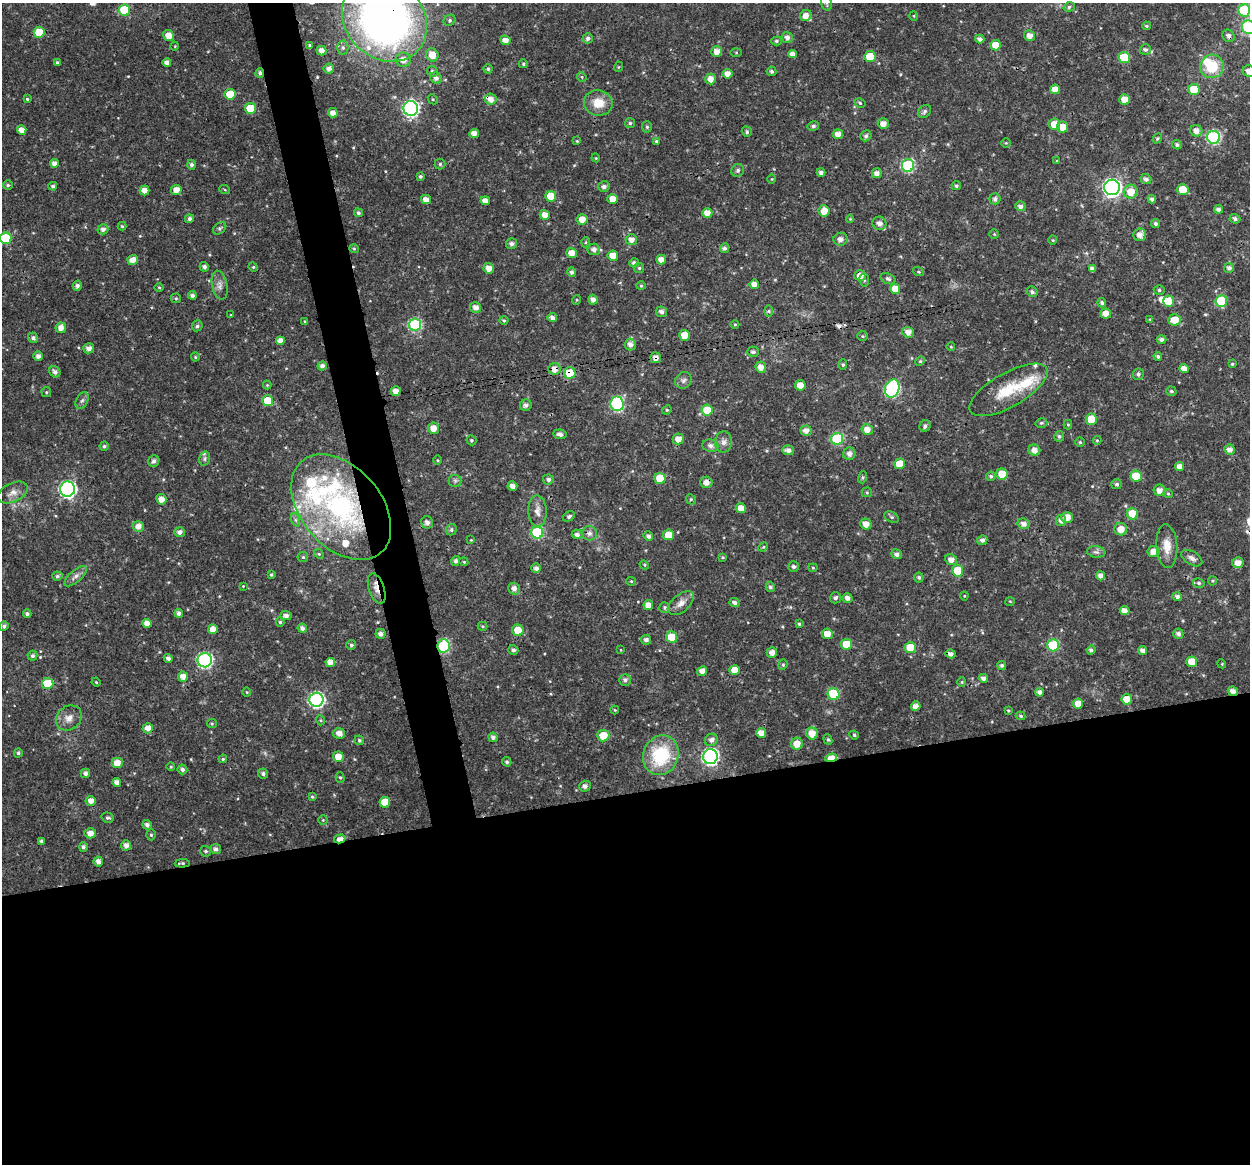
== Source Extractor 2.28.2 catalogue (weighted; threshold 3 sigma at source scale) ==
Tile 15 of 4 x 4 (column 3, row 4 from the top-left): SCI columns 2495-3742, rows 39-1200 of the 4991 x 4774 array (HDU 1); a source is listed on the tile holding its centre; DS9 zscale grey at full resolution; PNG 1252 x 1166 px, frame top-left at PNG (2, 3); each listed source drawn as its Kron ellipse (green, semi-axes under 4 px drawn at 4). Shown black and unused: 35% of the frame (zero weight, under 3 of 4 exposures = <1% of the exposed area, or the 3 px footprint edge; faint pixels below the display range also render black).
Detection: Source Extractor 2.28.2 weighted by HDU 2 'WHT'; one run over the whole footprint, this tile lists its part. Background 0.0238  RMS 0.0018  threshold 0.00808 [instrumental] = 3 sigma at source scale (4.5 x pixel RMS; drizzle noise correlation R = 1.50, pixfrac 1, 0.0396/0.0396 arcsec/px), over >= 5 px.
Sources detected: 432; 2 inside a brighter object's white glare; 3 cosmic-ray / hot-pixel residue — neither listed nor drawn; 7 inside a brighter listed object's ellipse — not listed separately; the other 420 listed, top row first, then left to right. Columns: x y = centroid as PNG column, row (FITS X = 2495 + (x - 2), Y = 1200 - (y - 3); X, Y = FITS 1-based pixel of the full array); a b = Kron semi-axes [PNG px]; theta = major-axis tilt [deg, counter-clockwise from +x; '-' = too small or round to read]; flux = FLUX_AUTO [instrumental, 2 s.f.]
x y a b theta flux
826 3 8 5 -73 0.38
1069 7 6 4 18 0.35
124 10 6 5 - 6.9
1244 10 6 6 - 11
806 15 6 5 - 1.3
914 16 5 3 - 0.16
384 19 46 38 -44 110
450 20 6 5 - 0.37
1146 26 4 3 - 0.24
1249 27 7 6 - 23
39 32 5 5 - 3.7
169 35 5 5 - 1.7
1030 36 5 5 - 1.2
1228 36 6 5 - 0.71
787 37 5 5 - 0.8
588 38 5 5 - 0.55
980 39 4 4 - 0.69
505 40 5 5 - 1.2
776 41 5 4 - 0.31
310 45 4 3 - 0.29
996 45 5 5 - 2.8
175 46 4 3 - 0.14
343 48 7 5 -88 0.44
1145 50 5 5 - 0.39
321 51 5 4 - 1
717 52 5 5 - 1.4
736 52 6 4 0 0.2
792 54 4 4 - 0.81
432 55 7 6 - 1.8
870 57 5 5 - 5.3
1124 57 6 5 - 6
403 60 7 7 - 1.5
57 63 4 4 - 0.28
167 63 4 4 - 0.89
523 64 5 4 - 0.27
1212 66 12 11 - 6.2
618 67 5 3 - 0.15
329 68 5 5 - 0.85
488 69 4 4 - 0.29
432 71 5 5 - 0.37
772 71 5 4 - 0.36
1249 71 6 5 - 1.2
260 73 5 4 - 0.44
727 74 5 4 - 1.2
582 77 5 4 - 0.22
436 78 6 5 - 0.65
711 79 5 5 - 1.3
1055 89 5 4 - 1.4
1194 89 6 5 - 4
230 94 5 5 - 4
27 99 4 4 - 0.27
433 99 5 4 - 0.24
491 99 6 5 - 1.2
1125 99 5 5 - 2.1
598 103 14 12 -11 3.2
860 103 6 4 -30 0.3
250 108 5 5 - 5.2
411 108 7 7 - 44
925 111 7 5 47 0.43
333 113 5 4 - 1.1
630 123 5 5 - 0.33
883 124 5 5 - 1.3
1054 124 6 5 - 2.1
813 126 6 4 12 0.39
647 127 6 5 - 0.34
1063 127 6 5 - 2
22 130 5 4 - 1.3
1196 131 6 5 - 1.2
747 132 5 4 - 0.34
474 133 5 4 - 1.2
838 134 5 5 - 1.3
866 136 6 5 - 0.51
1214 137 6 6 - 23
1157 139 5 4 - 0.23
577 141 4 3 - 0.15
656 141 3 3 - 0.25
1006 143 5 4 - 0.19
1177 145 5 4 - 0.3
596 158 4 3 - 0.16
1057 161 3 3 - 0.17
54 163 4 4 - 0.87
440 164 5 5 - 0.28
192 165 5 4 - 0.46
908 165 6 6 - 18
738 170 6 6 - 0.5
821 172 4 4 - 0.61
877 173 5 5 - 0.84
420 176 3 3 - 0.3
772 179 5 3 - 0.15
1146 179 5 5 - 0.66
8 185 4 4 - 0.29
53 186 4 4 - 0.41
956 186 4 4 - 0.34
604 187 6 5 - 0.64
1112 187 8 7 - 62
1183 189 6 5 - 3.3
145 190 5 5 - 1.5
176 190 5 5 - 1.6
225 190 5 3 - 0.16
1131 192 7 7 - 2.5
551 196 5 5 - 3.3
426 199 5 4 - 1.2
613 199 5 5 - 1.8
995 199 5 5 - 0.53
1152 199 4 4 - 0.57
485 201 5 4 - 1.1
1020 206 5 5 - 0.65
1218 209 4 4 - 0.64
824 211 6 5 - 1.9
358 213 4 4 - 0.37
707 213 5 5 - 1.4
545 215 5 5 - 1.4
189 219 4 4 - 0.55
582 219 5 5 - 1.7
850 219 4 4 - 0.16
1235 219 5 4 - 0.46
879 223 7 6 - 0.96
1155 224 4 4 - 0.4
122 226 4 4 - 0.21
220 228 7 5 38 0.32
103 229 5 5 - 0.68
994 234 5 5 - 0.2
1140 235 6 6 - 1.3
5 238 6 5 - 8
840 239 7 6 - 1.1
631 240 5 5 - 1.2
1053 240 4 4 - 0.19
586 242 5 3 - 0.17
511 244 5 5 - 0.6
724 248 5 4 - 0.44
354 249 5 4 - 0.2
594 249 6 6 - 0.85
571 253 5 5 - 1.7
613 256 5 5 - 2.3
133 260 5 5 - 1.3
661 260 5 5 - 1.3
634 263 5 4 - 0.5
204 267 5 4 - 0.59
253 267 5 4 - 0.21
489 268 5 5 - 1.3
639 268 5 5 - 0.3
1229 268 5 5 - 0.69
1092 269 4 4 - 0.78
572 272 5 4 - 0.47
918 272 6 4 -19 0.22
860 275 6 5 - 1.6
888 279 8 5 -24 0.46
864 280 6 5 - 0.34
754 284 5 4 - 1.1
220 285 15 7 -78 1
77 286 5 4 - 0.58
641 286 4 4 - 0.21
159 287 5 3 - 0.18
895 289 5 5 - 2.1
1159 290 5 4 - 0.33
1032 292 6 5 - 0.43
192 295 4 4 - 0.55
176 298 5 5 - 0.24
576 300 5 3 - 0.16
593 300 5 4 - 0.86
1169 301 5 5 - 4.6
1221 301 6 6 - 8.6
1102 303 4 4 - 0.44
475 307 5 5 - 1.2
769 311 6 4 90 0.25
661 312 6 5 - 0.62
1106 313 5 5 - 1.4
231 315 4 3 - 0.14
552 318 5 4 - 0.86
1150 319 4 4 - 0.18
504 320 4 4 - 0.21
1175 320 6 5 - 2.3
305 322 3 3 - 0.23
735 324 4 3 - 0.19
415 325 6 6 - 16
197 326 5 5 - 0.41
61 328 5 5 - 1.2
908 332 6 5 - 1.1
684 335 5 5 - 2.1
863 336 5 5 - 0.24
33 338 5 5 - 0.54
1161 339 5 4 - 0.6
280 341 4 4 - 1.1
630 345 6 5 - 0.92
951 347 4 3 - 0.14
89 348 5 5 - 0.93
753 352 6 5 - 0.5
38 356 5 4 - 0.75
1158 356 4 4 - 0.38
195 357 4 4 - 0.22
656 358 5 5 - 0.81
920 361 5 4 - 0.24
1232 364 4 4 - 0.22
843 365 5 4 - 0.27
322 366 4 4 - 0.68
761 367 6 5 - 1.2
555 369 6 6 - 1.4
1184 369 5 4 - 1.5
55 372 6 5 - 0.63
570 373 5 5 - 5.8
1138 374 6 5 - 0.43
683 380 9 7 45 0.64
267 385 4 4 - 0.18
800 385 5 5 - 2.1
892 388 9 7 69 28
1008 390 44 17 30 6.8
396 391 5 5 - 1.2
1171 391 5 4 - 0.3
46 392 5 4 - 0.23
82 400 9 5 61 0.51
267 401 5 5 - 4.6
617 404 7 6 - 17
526 405 6 5 - 0.67
667 410 5 4 - 0.21
707 410 6 5 - 3.7
1091 419 5 5 - 3.5
1041 423 6 4 14 0.31
1068 425 5 4 - 0.21
925 426 6 5 - 0.52
433 428 6 5 - 1.5
867 429 6 5 - 1.4
806 431 5 5 - 1.2
560 434 6 5 - 0.67
1059 436 5 5 - 0.36
678 439 5 5 - 1.3
837 439 6 6 - 13
471 440 5 4 - 0.28
1097 440 4 4 - 0.18
724 442 10 8 89 0.88
1080 442 4 4 - 0.23
104 446 4 4 - 0.32
710 446 8 6 -8 0.68
788 450 6 5 - 0.82
1034 450 6 5 - 1.2
1230 450 5 5 - 1
849 454 6 6 - 0.84
205 459 7 5 75 0.38
438 460 5 3 - 0.17
154 461 6 5 - 0.6
900 464 5 5 - 3
1180 467 4 4 - 1.1
1002 474 5 5 - 3.9
991 476 5 4 - 0.36
1136 476 6 5 - 4.7
863 477 6 4 73 0.29
660 478 5 5 - 3.8
548 479 5 5 - 0.52
455 481 6 6 - 0.38
706 482 6 5 - 1.2
1117 484 5 5 - 0.43
512 486 5 4 - 1.1
67 489 7 7 - 48
1160 490 6 5 - 1.1
867 492 5 5 - 0.24
13 493 16 9 25 1.4
1168 494 4 4 - 0.22
161 499 5 5 - 1.2
691 499 5 4 - 0.28
341 507 61 40 -49 40
741 508 5 5 - 1.7
537 511 16 9 -87 1.4
1132 514 6 5 - 4
569 516 6 4 31 0.4
892 517 7 5 -27 0.36
1067 517 5 5 - 2
296 520 7 4 -71 0.37
1061 521 5 5 - 0.72
427 522 6 6 - 0.82
866 524 6 5 - 1.4
1024 524 6 5 - 0.84
138 526 6 5 - 1.1
1121 529 6 6 - 1.9
451 530 6 5 - 0.37
179 532 5 5 - 0.7
537 533 6 6 - 14
589 533 7 7 - 0.74
577 534 5 5 - 0.62
668 535 5 5 - 2.9
648 536 5 4 - 0.57
471 540 3 3 - 0.12
982 540 5 4 - 0.58
1167 546 22 10 -87 2.4
763 547 5 4 - 0.23
1154 551 6 5 - 1.5
1096 552 9 5 -7 0.56
319 554 5 4 - 0.26
897 554 5 5 - 0.68
303 557 5 5 - 0.27
723 557 4 3 - 0.18
1192 558 11 6 -31 0.77
951 560 6 5 - 1.1
456 561 5 4 - 0.5
464 562 4 3 - 0.16
1238 563 5 5 - 1.5
644 565 5 4 - 0.22
794 567 5 5 - 0.45
536 568 5 4 - 0.71
813 568 4 4 - 0.21
958 571 5 5 - 4.5
271 575 4 3 - 0.25
57 576 5 4 - 0.39
76 576 14 6 40 0.83
1100 576 4 4 - 0.83
919 577 5 5 - 0.38
631 581 5 4 - 0.21
1212 581 4 4 - 0.21
1199 583 6 4 -15 0.38
243 586 3 3 - 0.14
770 587 5 4 - 0.44
377 589 16 7 -71 1.5
514 589 6 5 - 0.88
964 596 4 4 - 0.18
1177 597 5 4 - 0.61
835 598 5 5 - 0.48
847 598 5 4 - 0.79
1010 601 5 3 - 0.16
681 603 15 8 40 1.4
735 603 5 4 - 0.63
648 605 5 5 - 1.3
665 607 5 5 - 0.33
1124 611 5 4 - 1.2
179 613 4 4 - 0.57
27 614 4 3 - 0.42
286 616 5 4 - 0.77
280 622 5 4 - 0.32
147 623 4 4 - 1.2
799 624 4 3 - 0.29
4 626 5 4 - 0.51
482 626 5 4 - 0.2
302 628 5 4 - 0.67
213 629 5 4 - 1.4
518 630 6 5 - 2.6
381 634 5 4 - 0.74
827 634 5 5 - 1.8
1178 634 5 5 - 0.57
672 637 6 5 - 4.3
646 640 5 5 - 0.63
846 644 5 5 - 3.7
351 645 5 4 - 0.35
1053 645 6 6 - 10
444 646 7 6 - 15
910 648 6 5 - 4
513 650 5 4 - 0.52
621 650 4 2 - 0.13
1091 650 4 4 - 0.45
1143 651 4 4 - 0.86
772 653 5 5 - 1.2
951 654 5 4 - 0.78
32 656 5 5 - 0.45
168 658 4 4 - 0.57
205 660 7 7 - 35
330 662 5 4 - 1.3
1192 662 5 5 - 2.5
1222 664 4 3 - 0.16
783 665 5 4 - 0.25
1002 665 4 4 - 0.4
735 670 5 5 - 2.2
702 671 5 4 - 1.1
183 677 5 5 - 1.4
983 678 4 4 - 0.7
625 680 6 6 - 0.57
96 682 4 3 - 0.17
962 682 4 4 - 0.19
48 683 6 5 - 5.3
1233 691 5 4 - 1.1
247 692 4 3 - 0.15
1039 692 4 4 - 0.65
834 694 6 6 - 9.2
1127 699 5 5 - 2.3
316 700 7 7 - 35
1078 704 5 5 - 1.9
916 706 5 4 - 1
615 710 4 4 - 0.18
1008 711 4 3 - 0.2
1020 716 5 4 - 0.25
69 718 14 11 41 1.6
320 720 5 3 - 0.19
212 724 5 4 - 0.22
148 728 5 5 - 1.3
339 733 6 5 - 1.3
761 733 5 5 - 1.4
812 733 6 5 - 2
603 735 6 6 - 3
854 735 5 4 - 0.22
493 737 5 4 - 0.57
828 739 5 4 - 0.27
359 740 5 4 - 0.33
711 740 7 6 - 0.75
797 744 6 6 - 2
18 753 4 4 - 0.33
661 755 20 17 67 11
710 756 7 7 - 42
338 757 5 5 - 2
831 758 6 4 8 2.8
223 759 4 3 - 0.22
507 762 5 4 - 0.35
117 763 6 5 - 1.5
171 767 4 3 - 0.16
182 769 5 5 - 0.53
86 773 4 4 - 0.64
263 773 5 5 - 0.42
340 777 5 4 - 0.26
117 782 4 4 - 0.85
585 786 6 5 - 0.66
312 797 4 3 - 0.25
91 801 5 5 - 1.2
385 802 5 5 - 2.9
108 818 6 5 - 0.35
323 820 4 4 - 0.19
147 825 5 4 - 0.58
90 833 6 5 - 1.3
151 835 5 4 - 0.27
340 839 6 4 15 1.2
42 841 4 3 - 0.45
126 845 5 5 - 0.94
83 847 5 4 - 0.47
216 849 5 5 - 0.68
205 851 6 5 - 0.31
98 862 5 5 - 0.89
182 863 7 3 1 0.32
Overlapping masked pixels (flux is a lower limit): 15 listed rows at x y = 384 19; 1228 36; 260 73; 491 99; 656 358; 555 369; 570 373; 396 391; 706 482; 341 507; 377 589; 444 646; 1233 691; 831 758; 340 839
Isophote crosses this tile's border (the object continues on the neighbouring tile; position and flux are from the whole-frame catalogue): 5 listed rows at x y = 826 3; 384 19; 1249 27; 1249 71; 5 238